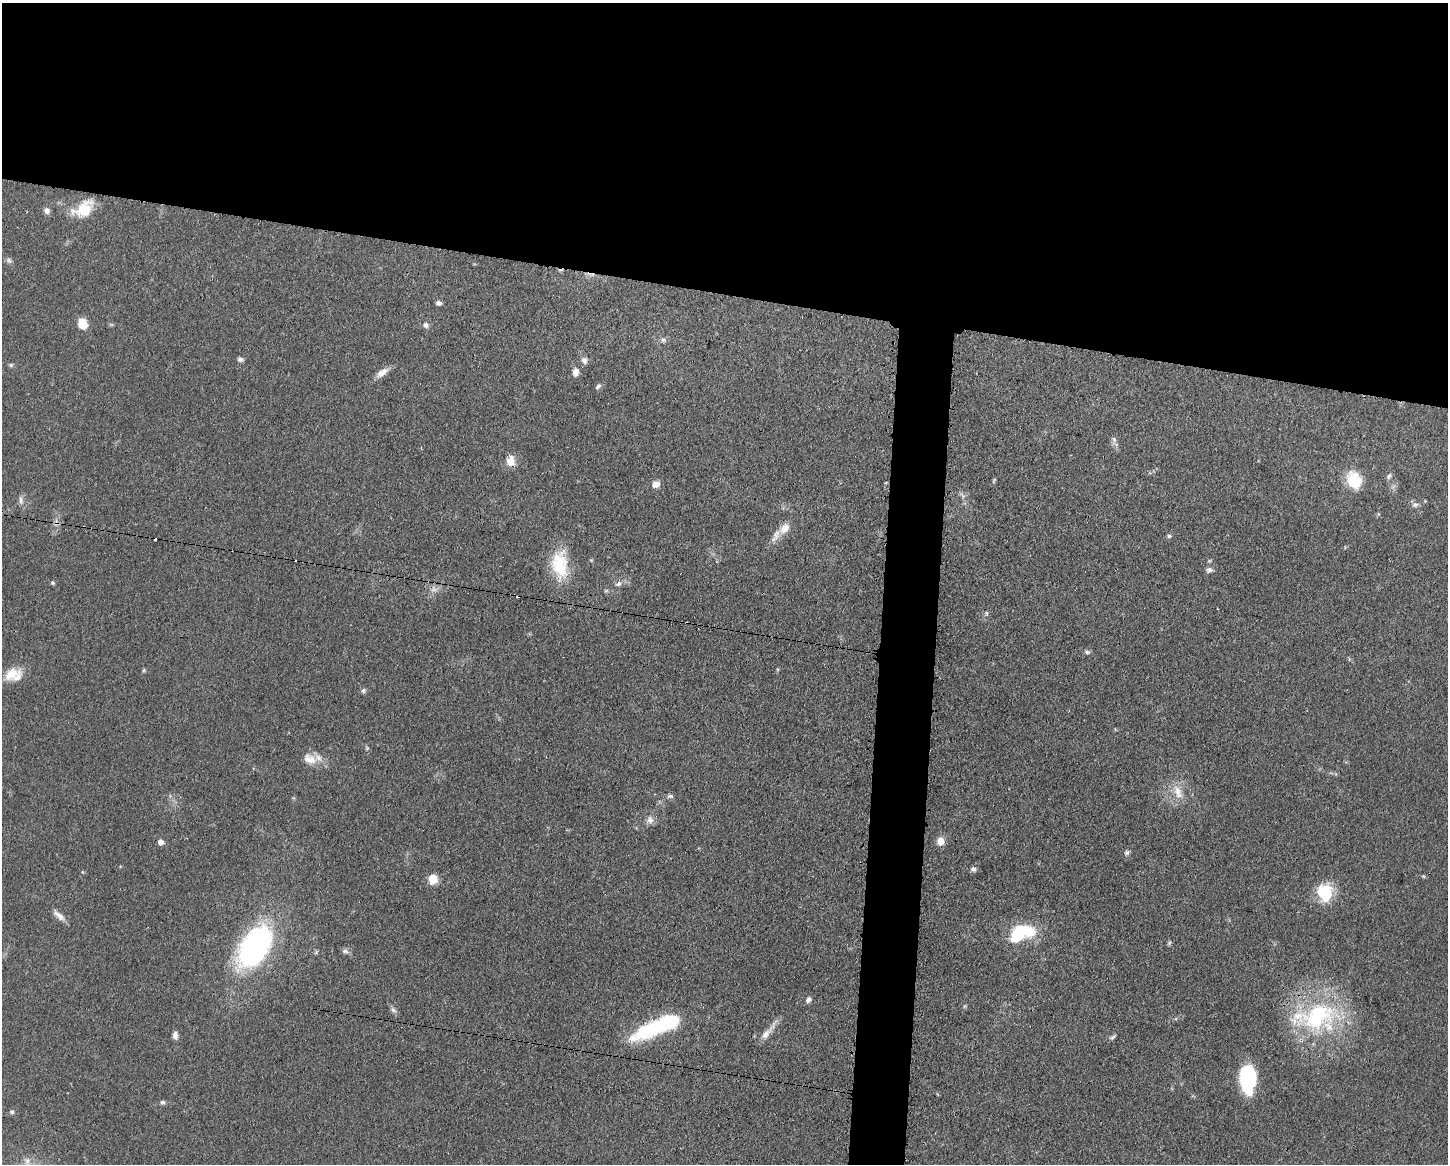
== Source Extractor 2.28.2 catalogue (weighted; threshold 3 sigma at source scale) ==
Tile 2 of 3 x 4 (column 2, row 1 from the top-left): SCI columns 1562-3007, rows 3485-4646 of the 4681 x 4648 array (HDU 1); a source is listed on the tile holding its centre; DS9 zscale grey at full resolution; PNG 1450 x 1166 px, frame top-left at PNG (2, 3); no overlay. Shown black and unused: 28% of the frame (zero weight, under 3 of 4 exposures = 1% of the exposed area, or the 3 px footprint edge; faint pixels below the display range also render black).
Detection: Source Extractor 2.28.2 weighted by HDU 2 'WHT'; one run over the whole footprint, this tile lists its part. Background 0.0597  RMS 0.0043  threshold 0.0191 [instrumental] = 3 sigma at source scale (4.5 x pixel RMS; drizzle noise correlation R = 1.50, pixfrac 1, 0.05/0.05 arcsec/px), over >= 5 px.
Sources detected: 69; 3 inside a brighter object's white glare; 2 cosmic-ray / hot-pixel residue — not listed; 2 inside a brighter listed object's ellipse — not listed separately; the other 62 listed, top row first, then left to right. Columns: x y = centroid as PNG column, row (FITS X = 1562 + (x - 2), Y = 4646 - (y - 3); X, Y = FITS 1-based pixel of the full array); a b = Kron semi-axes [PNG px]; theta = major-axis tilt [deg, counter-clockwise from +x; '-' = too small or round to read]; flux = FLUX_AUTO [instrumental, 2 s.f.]
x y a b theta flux
84 209 26 16 34 12
47 211 7 7 - 1.8
9 260 9 6 -49 1.2
439 303 6 5 - 1.4
82 324 11 9 -72 6.4
426 325 8 7 - 1.4
663 340 6 6 - 0.96
240 359 7 6 - 1.2
584 360 10 8 -70 1.8
11 365 5 5 - 0.72
576 372 10 7 89 2.7
382 373 19 8 37 3.3
598 386 9 5 48 1.1
1114 439 7 5 -78 1.1
510 461 13 10 86 4.3
1389 476 8 6 48 1.2
994 480 7 3 59 0.52
1354 480 23 18 -69 11
656 484 8 7 - 2.7
21 500 11 6 -88 1.6
1415 505 8 6 23 1.4
56 523 10 5 79 1.5
784 528 18 12 49 5.2
1169 536 6 5 - 0.87
559 565 37 20 -85 18
1209 570 9 7 12 1.5
52 583 5 5 - 0.69
618 584 10 6 29 1.6
434 589 9 6 -2 1.8
518 596 3 2 - 0.53
987 613 6 4 -88 0.57
1087 652 8 5 -10 0.92
144 670 6 4 71 0.51
11 674 24 13 29 7
363 690 7 5 60 0.9
309 759 20 13 -20 5.4
1178 792 22 10 -68 5.9
671 796 7 5 -18 0.93
650 820 11 10 - 2.3
941 841 9 8 - 3.6
161 842 5 5 - 2.9
1127 852 6 6 - 0.98
973 869 8 6 2 1.2
82 872 5 3 - 0.37
1423 876 6 3 -18 0.51
433 879 10 8 -84 6.1
1324 892 18 16 30 16
59 916 19 7 -39 2.9
1018 933 20 11 56 19
1169 943 7 4 46 0.65
254 947 47 26 58 90
345 951 9 6 -10 1.2
808 1000 8 6 57 1.4
393 1010 9 6 -45 1.3
1317 1016 59 35 20 52
653 1028 51 15 23 36
766 1034 19 8 47 3.8
175 1035 10 6 -87 1.8
1112 1037 9 4 25 0.87
1248 1077 25 14 89 34
162 1102 7 5 8 0.93
12 1112 5 5 - 0.73
Overlapping masked pixels (flux is a lower limit): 2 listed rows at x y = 56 523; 518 596